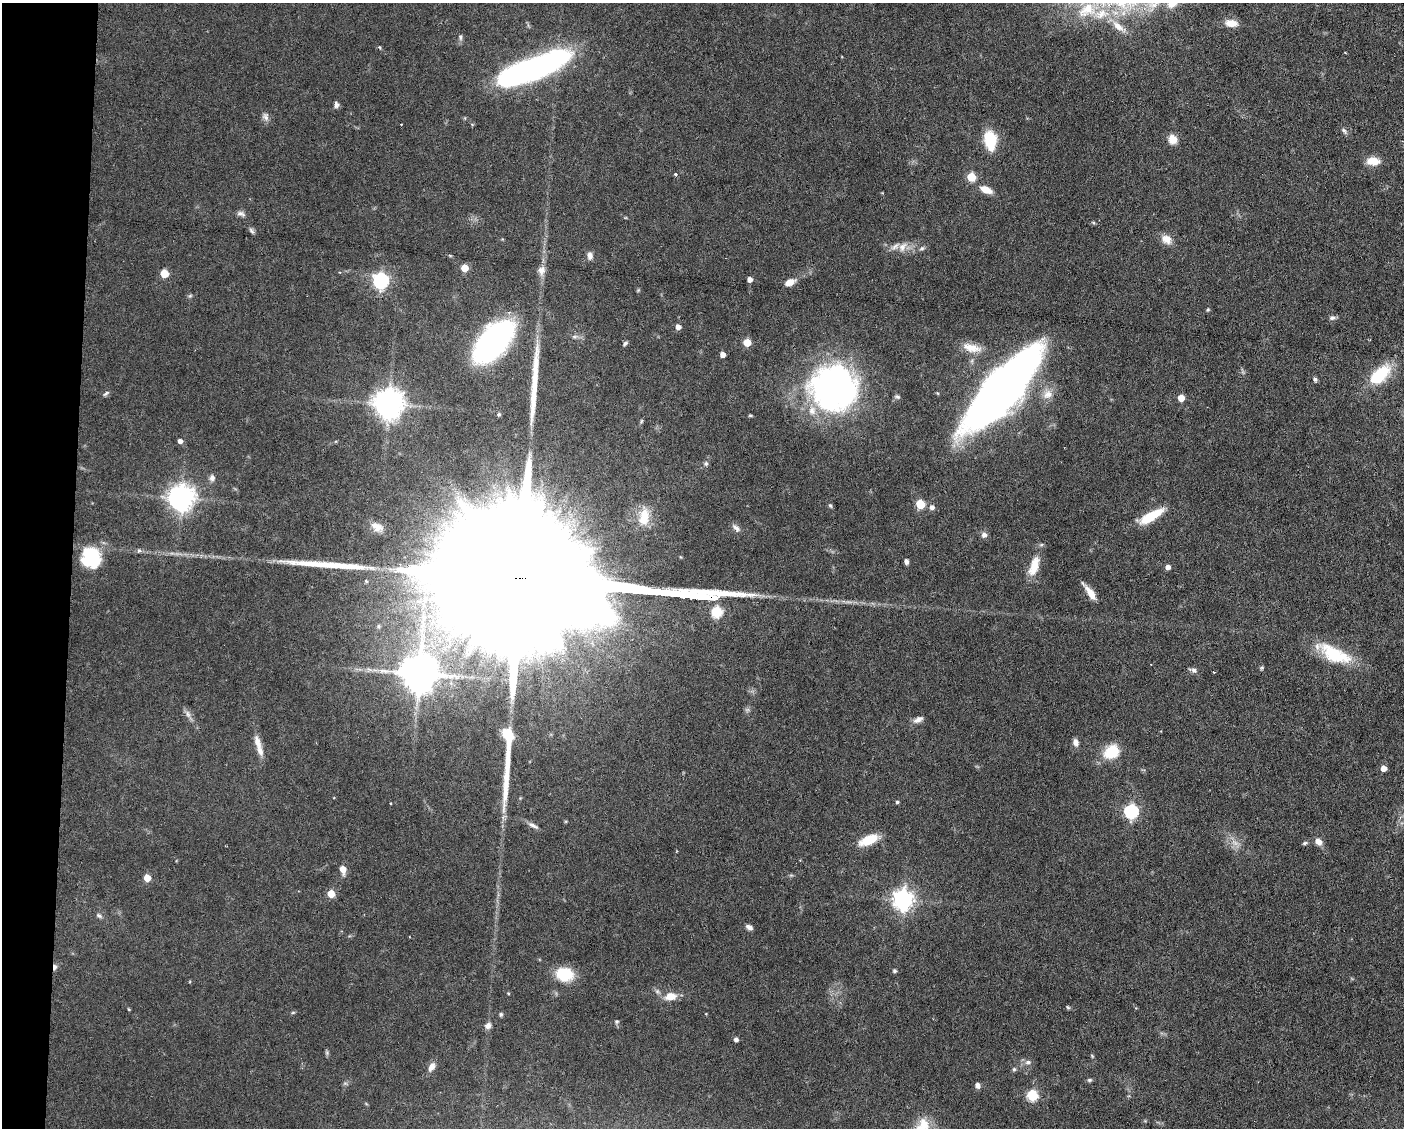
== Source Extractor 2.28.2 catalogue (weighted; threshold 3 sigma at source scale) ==
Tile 7 of 3 x 4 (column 1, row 3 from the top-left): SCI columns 109-1510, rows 1127-2252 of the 4529 x 4503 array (HDU 1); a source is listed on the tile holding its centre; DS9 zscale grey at full resolution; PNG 1406 x 1130 px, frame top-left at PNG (2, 3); no overlay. Shown black and unused: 5% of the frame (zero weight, under 3 of 6 exposures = <1% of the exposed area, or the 3 px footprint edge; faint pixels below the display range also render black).
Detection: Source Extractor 2.28.2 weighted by HDU 2 'WHT'; one run over the whole footprint, this tile lists its part. Background 0.0625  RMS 0.0034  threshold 0.0138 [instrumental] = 3 sigma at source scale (4.09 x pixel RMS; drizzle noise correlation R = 1.36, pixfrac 0.8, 0.05/0.05 arcsec/px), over >= 5 px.
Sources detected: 126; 2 inside a brighter object's white glare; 1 cosmic-ray / hot-pixel residue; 4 long thin detections or spike segments (spike, bleed or trail) — not listed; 4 inside a brighter listed object's ellipse — not listed separately; the other 115 listed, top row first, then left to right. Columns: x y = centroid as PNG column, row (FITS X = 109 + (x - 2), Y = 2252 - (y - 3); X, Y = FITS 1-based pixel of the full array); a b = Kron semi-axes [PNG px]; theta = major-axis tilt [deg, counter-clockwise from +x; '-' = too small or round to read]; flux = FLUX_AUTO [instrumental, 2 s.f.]
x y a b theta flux
1087 10 31 20 31 14
1231 23 14 8 -6 3.7
1118 26 24 8 -39 3.8
460 37 8 5 -74 0.71
379 47 5 4 - 0.35
1345 53 4 2 - 0.22
533 69 62 16 21 140
336 105 8 5 -82 0.91
265 117 12 7 -65 1.4
1344 131 9 5 -48 0.77
990 139 15 11 -82 12
1173 139 10 9 - 3.4
1373 161 14 8 -5 4.6
675 174 4 4 - 0.36
971 177 5 5 - 11
986 190 15 8 -23 3.5
241 214 12 6 -19 1.2
252 231 8 5 -49 0.76
1166 239 14 10 -33 3
902 247 14 9 51 2.5
922 248 7 5 18 0.64
590 255 10 7 -84 1.5
450 256 6 3 -20 0.34
464 268 5 5 - 6.1
541 270 12 10 75 2.2
340 272 4 4 - 0.3
164 273 5 5 - 10
750 279 4 4 - 1.7
381 281 7 6 - 88
790 282 10 6 23 3.4
190 296 6 4 19 0.46
1208 310 5 4 - 0.44
1332 318 8 6 9 0.84
678 327 5 5 - 1.8
574 336 9 4 0 0.81
493 342 31 16 49 130
747 343 5 5 - 6.5
625 344 7 5 50 0.64
972 348 26 10 -12 4.7
723 354 4 4 - 1.9
1380 375 28 14 42 14
1315 379 6 4 -73 0.67
833 388 47 45 -4 96
1002 390 71 20 48 390
106 393 9 5 37 0.68
938 393 5 3 - 0.29
1048 394 15 12 30 3.5
897 397 7 5 -7 0.57
1181 398 5 5 - 4.2
388 404 9 9 - 490
499 414 5 5 - 0.56
750 415 5 3 - 0.39
641 421 6 4 88 0.39
180 441 5 5 - 1.3
706 464 6 5 - 0.66
212 478 9 7 89 1.1
181 498 8 8 - 330
920 504 5 5 - 14
830 506 6 5 - 0.52
932 507 6 5 - 1.3
1151 516 26 8 31 11
644 517 25 13 82 6.6
377 527 17 10 -27 2.9
736 528 13 6 -41 1.3
984 535 7 7 - 1.2
91 558 22 21 - 16
906 561 5 4 - 1.1
1034 566 27 11 72 5.9
1168 567 5 4 - 1.5
1090 592 19 6 -54 4.1
717 612 6 6 - 24
379 626 6 5 - 0.49
1334 654 45 16 -26 15
1262 668 5 4 - 0.45
1193 670 9 6 -20 1.1
1214 672 3 3 - 0.34
419 673 11 11 - 930
188 714 10 6 -71 1.3
918 720 14 7 26 1.6
508 735 16 11 -64 6.1
257 742 20 8 -72 2.8
1076 742 10 7 -72 1.4
1111 752 14 11 36 11
1384 768 5 5 - 2.7
897 802 4 4 - 0.43
391 803 3 2 - 0.24
1131 811 7 6 - 55
533 825 15 5 -26 1.4
869 840 21 9 23 7.5
1319 841 9 7 -59 1.9
1235 843 12 5 -40 1.7
1305 843 7 4 27 0.52
677 851 4 2 - 0.23
343 869 7 5 -76 3.5
147 878 5 5 - 5.2
331 893 5 5 - 6.6
903 900 8 7 - 190
99 916 9 5 -32 0.84
749 927 8 5 -29 1.3
55 967 7 4 90 1.1
894 971 5 5 - 0.52
565 974 19 15 -10 9.3
670 996 14 9 9 4
1068 1007 6 4 -43 0.41
129 1009 4 4 - 0.31
501 1014 6 4 -89 0.47
617 1021 6 6 - 0.51
488 1026 8 7 - 1.4
736 1039 5 4 - 1
1028 1062 9 6 9 1.1
432 1067 9 6 61 2.3
1014 1069 6 5 - 0.55
1089 1080 7 5 14 0.54
977 1085 8 6 -58 1
1032 1095 6 6 - 26
Overlapping masked pixels (flux is a lower limit): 1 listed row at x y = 55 967